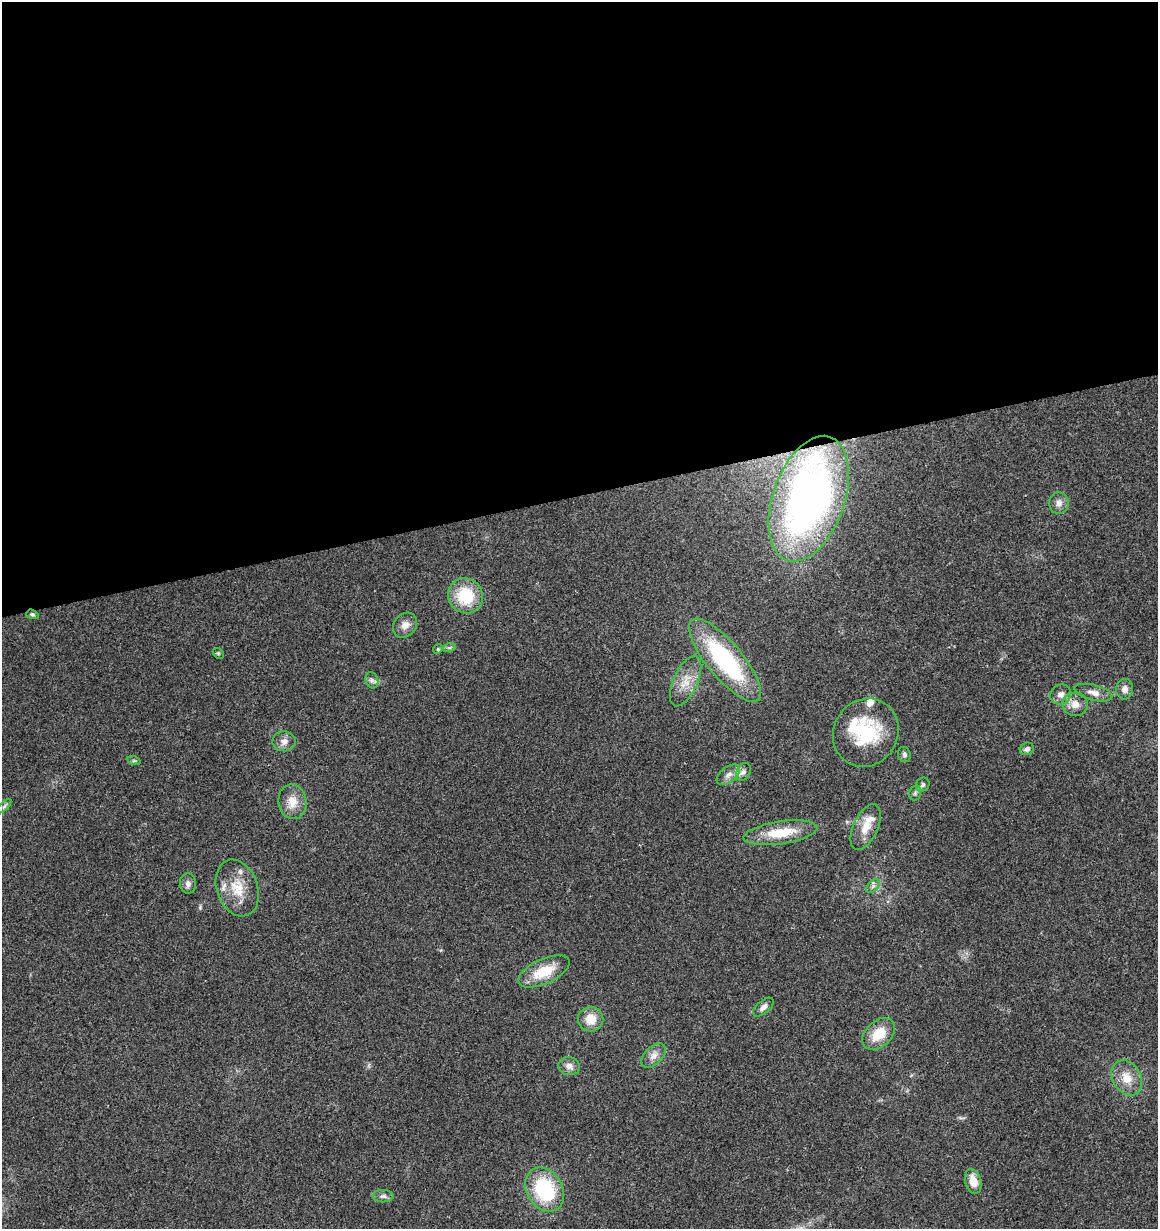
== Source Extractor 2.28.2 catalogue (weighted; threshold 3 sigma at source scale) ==
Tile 2 of 4 x 4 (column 2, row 1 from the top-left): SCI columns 1200-2355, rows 3746-4972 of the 4760 x 5028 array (HDU 1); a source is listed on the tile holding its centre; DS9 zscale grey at full resolution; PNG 1160 x 1231 px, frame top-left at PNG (2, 2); each listed source drawn as its Kron ellipse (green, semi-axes under 4 px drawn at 4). Shown black and unused: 40% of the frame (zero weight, under 3 of 4 exposures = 5% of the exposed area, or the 3 px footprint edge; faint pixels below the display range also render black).
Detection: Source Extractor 2.28.2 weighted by HDU 2 'WHT'; one run over the whole footprint, this tile lists its part. Background 0.043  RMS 0.0036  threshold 0.016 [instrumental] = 3 sigma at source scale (4.5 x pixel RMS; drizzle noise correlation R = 1.50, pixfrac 1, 0.0396/0.0396 arcsec/px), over >= 5 px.
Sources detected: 44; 3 inside a brighter listed object's ellipse — not listed separately; the other 41 listed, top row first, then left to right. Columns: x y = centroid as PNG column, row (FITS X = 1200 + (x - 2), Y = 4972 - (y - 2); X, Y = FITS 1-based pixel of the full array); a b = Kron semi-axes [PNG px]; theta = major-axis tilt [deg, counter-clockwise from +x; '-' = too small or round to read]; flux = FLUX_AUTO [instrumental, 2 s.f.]
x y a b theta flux
809 499 65 36 71 170
1059 503 11 10 - 2.1
465 596 18 17 - 15
32 614 6 4 -19 0.62
405 625 13 11 50 2.8
449 648 6 4 18 0.64
438 649 5 4 - 0.46
218 653 6 4 -44 0.52
725 660 52 17 -50 46
372 680 8 6 -71 1.2
686 681 27 12 65 6.2
1125 689 10 8 85 2
1094 693 19 7 -14 2.7
1061 694 11 9 31 2
1075 704 12 12 - 3.4
866 733 35 32 57 25
284 741 11 10 - 2.3
1027 749 7 6 - 1.3
904 754 8 6 -68 0.95
134 761 7 4 -18 0.58
743 772 9 7 60 1.4
728 775 13 7 37 2.1
923 785 7 6 - 0.95
915 793 8 5 77 0.84
292 802 17 14 -82 4.9
4 806 9 3 45 0.8
866 827 24 12 66 5.9
781 833 37 11 8 12
188 883 10 8 -83 1.6
873 886 8 5 45 1
237 888 29 20 -70 10
544 971 27 12 25 10
763 1007 12 6 40 1.8
591 1019 12 12 - 5.5
879 1034 19 13 42 8.3
654 1056 15 9 45 2.5
569 1066 10 9 - 2.2
1127 1078 19 14 -60 6
973 1181 13 8 -74 4.9
545 1190 23 18 -58 27
383 1196 10 6 -1 1.2
Overlapping masked pixels (flux is a lower limit): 1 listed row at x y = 32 614